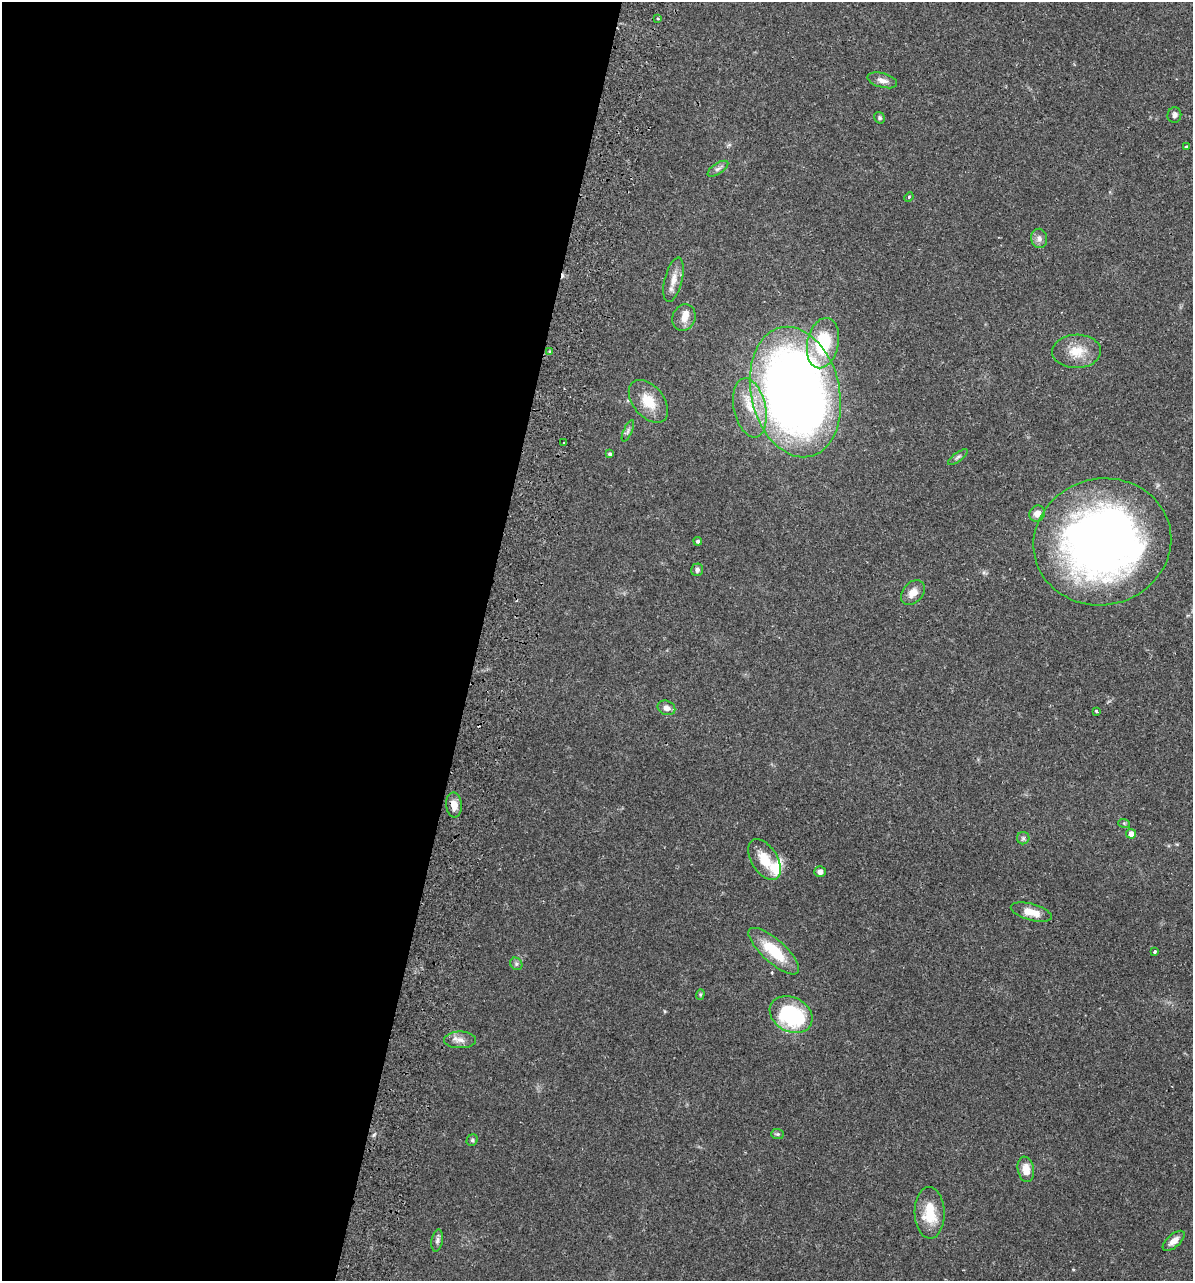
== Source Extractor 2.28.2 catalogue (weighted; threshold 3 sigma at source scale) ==
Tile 5 of 4 x 4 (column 1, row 2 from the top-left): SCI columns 182-1372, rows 2582-3860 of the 5251 x 5158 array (HDU 1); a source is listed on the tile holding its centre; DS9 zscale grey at full resolution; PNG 1195 x 1283 px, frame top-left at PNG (2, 2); each listed source drawn as its Kron ellipse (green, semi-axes under 4 px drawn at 4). Shown black and unused: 40% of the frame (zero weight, under 2 of 3 exposures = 3% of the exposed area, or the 3 px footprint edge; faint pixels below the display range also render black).
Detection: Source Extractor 2.28.2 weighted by HDU 2 'WHT'; one run over the whole footprint, this tile lists its part. Background 0.0649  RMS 0.005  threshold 0.0226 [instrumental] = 3 sigma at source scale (4.5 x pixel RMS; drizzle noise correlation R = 1.50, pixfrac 1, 0.05/0.05 arcsec/px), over >= 5 px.
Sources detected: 48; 2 inside a brighter listed object's ellipse — not listed separately; the other 46 listed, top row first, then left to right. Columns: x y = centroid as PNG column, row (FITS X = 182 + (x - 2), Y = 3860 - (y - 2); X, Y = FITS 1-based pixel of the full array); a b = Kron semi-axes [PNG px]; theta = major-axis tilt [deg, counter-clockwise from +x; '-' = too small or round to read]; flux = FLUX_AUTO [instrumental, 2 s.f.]
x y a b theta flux
658 18 3 3 - 0.58
882 80 15 7 -16 3
1174 115 8 7 - 1.7
879 118 6 5 - 0.87
1186 146 3 2 - 0.64
718 169 12 5 33 1.7
909 197 5 3 - 0.52
1039 238 9 8 - 2.3
673 280 23 9 76 5.3
684 317 14 11 65 4.4
823 343 25 15 78 27
550 351 4 2 - 0.57
1077 351 24 16 2 11
795 392 66 44 -77 550
648 401 24 15 -51 11
750 408 30 16 -78 14
628 431 11 4 66 1.2
564 443 3 2 - 0.97
610 454 4 4 - 1.2
958 457 12 4 36 1.2
1037 513 8 7 - 3.5
698 541 4 4 - 1
1102 542 69 63 14 330
697 570 6 6 - 1.5
913 592 14 10 48 4.8
666 708 9 7 -22 2.8
1096 711 3 3 - 1
454 805 12 8 -85 4.3
1124 823 6 3 -19 0.64
1131 834 5 5 - 3.5
1023 838 6 6 - 1.1
765 860 23 13 -58 11
820 872 5 5 - 2
1031 912 21 8 -15 7.2
774 951 32 11 -42 20
1155 952 3 3 - 1.4
516 964 7 5 -46 1
700 994 5 4 - 0.6
791 1015 22 17 -29 44
460 1040 16 8 0 3.7
778 1134 6 5 - 0.84
472 1140 6 5 - 0.82
1026 1169 13 8 -80 6
930 1213 26 15 -89 14
437 1240 11 5 80 1.6
1174 1241 13 6 41 3.6